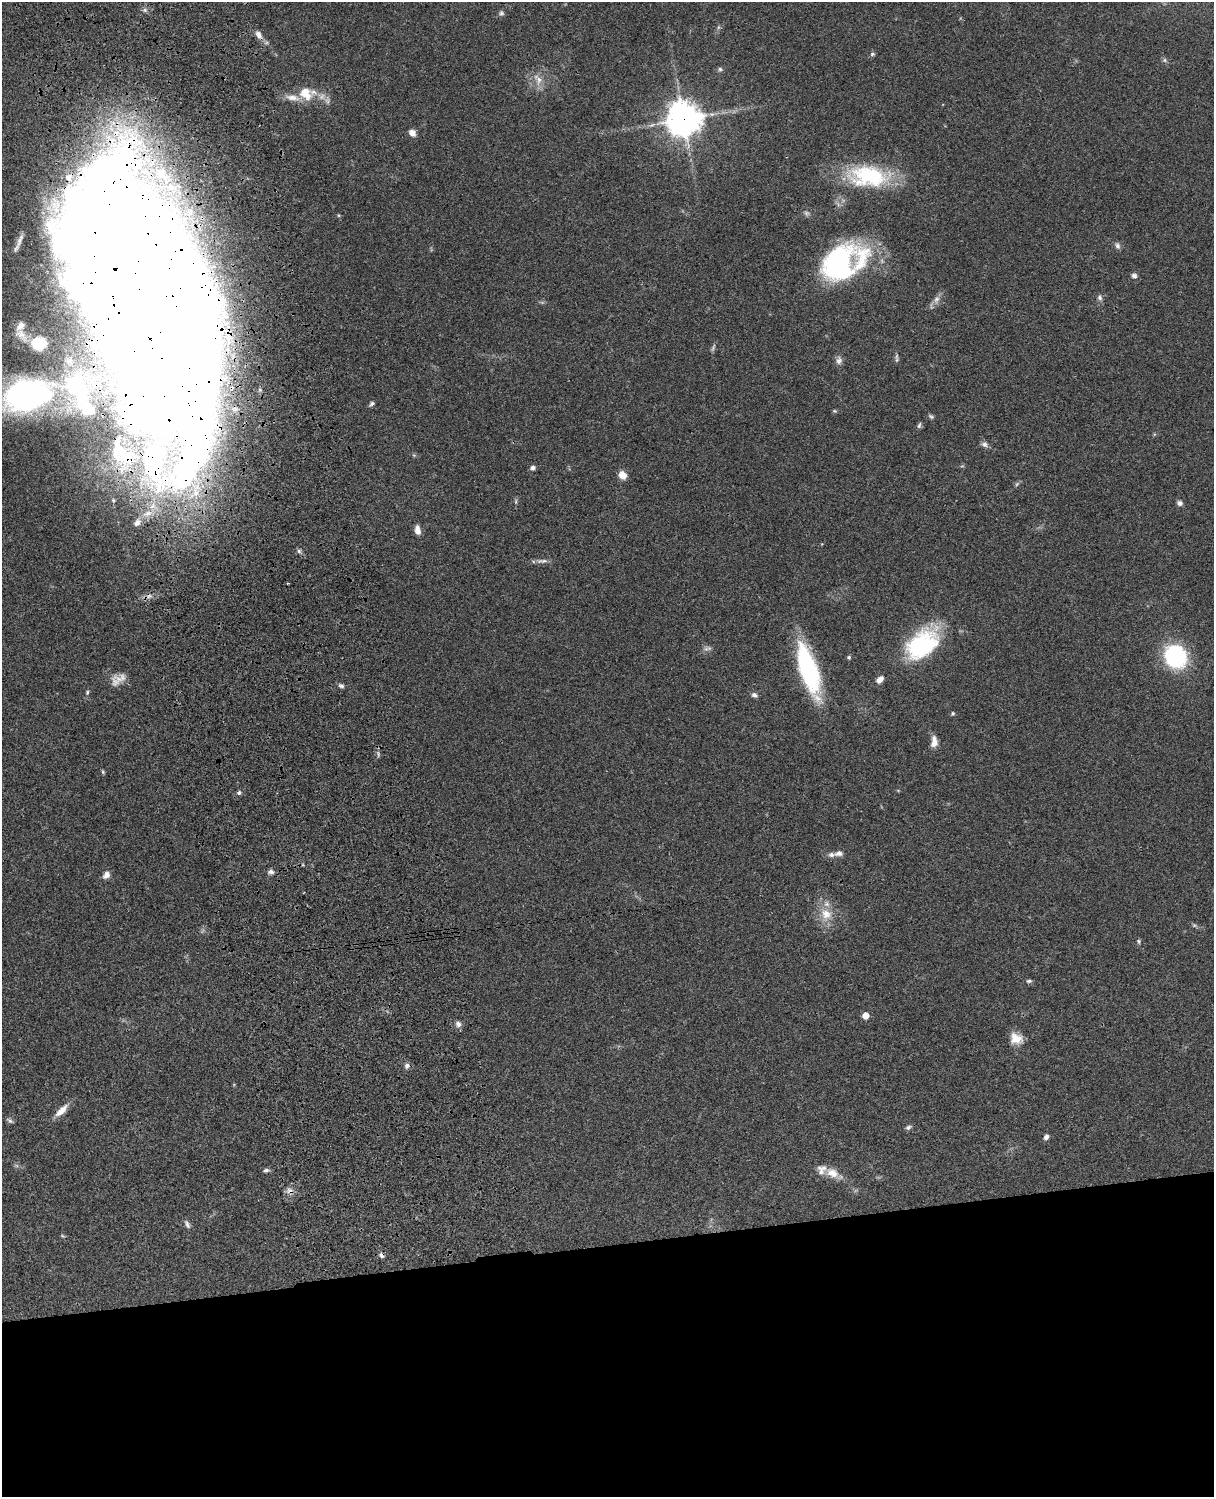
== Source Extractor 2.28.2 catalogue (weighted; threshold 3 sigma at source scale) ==
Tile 11 of 4 x 3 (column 3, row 3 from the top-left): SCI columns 2545-3756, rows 277-1771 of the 5086 x 4926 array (HDU 1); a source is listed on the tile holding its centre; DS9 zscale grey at full resolution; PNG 1216 x 1499 px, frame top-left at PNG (2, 2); no overlay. Shown black and unused: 17% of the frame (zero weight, under 3 of 4 exposures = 6% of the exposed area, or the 3 px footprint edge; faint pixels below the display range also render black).
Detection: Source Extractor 2.28.2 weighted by HDU 2 'WHT'; one run over the whole footprint, this tile lists its part. Background 0.0781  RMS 0.0059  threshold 0.0264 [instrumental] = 3 sigma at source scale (4.5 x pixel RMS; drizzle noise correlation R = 1.50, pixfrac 1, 0.05/0.05 arcsec/px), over >= 5 px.
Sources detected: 96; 2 too faint to see at this stretch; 7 inside a brighter object's white glare — not listed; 12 inside a brighter listed object's ellipse — not listed separately; the other 75 listed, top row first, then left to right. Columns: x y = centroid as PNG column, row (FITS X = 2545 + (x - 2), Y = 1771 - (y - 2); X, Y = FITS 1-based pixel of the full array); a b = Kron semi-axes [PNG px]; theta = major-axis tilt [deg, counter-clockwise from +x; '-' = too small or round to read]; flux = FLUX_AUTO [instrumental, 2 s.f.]
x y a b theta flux
501 13 7 6 - 1.3
258 35 11 7 -54 3.2
872 54 7 5 5 1
1165 60 6 4 -90 1.1
720 69 6 5 - 1.1
538 79 19 10 -58 6.3
306 94 19 15 -49 11
683 119 11 11 - 1100
412 133 8 7 - 3.7
868 176 53 26 -4 52
20 240 23 7 70 5
1117 246 10 6 -72 1.8
838 264 41 27 62 86
1134 276 7 7 - 1.9
217 297 16 7 -87 6.1
1100 298 7 6 - 1.6
936 299 10 7 51 2.8
149 322 246 71 -77 2500
21 334 28 13 -47 11
38 344 10 9 - 20
713 348 10 4 65 1.3
897 360 9 4 -90 1.2
839 361 11 8 88 2.5
75 385 31 21 57 23
27 395 42 27 16 210
372 404 7 5 42 1.3
84 407 25 14 -49 13
835 411 6 5 - 0.73
931 416 8 5 -36 1.1
919 425 9 5 76 1.2
985 444 10 7 -29 2
532 468 6 6 - 1.7
622 475 8 7 - 6.4
1017 484 7 5 46 1.1
113 500 6 5 - 1.2
516 501 6 4 72 0.88
1179 503 7 7 - 1.9
137 523 10 8 48 3.5
417 530 10 6 -81 4.5
299 551 6 6 - 1.3
542 561 17 5 2 2.6
922 644 43 27 40 55
707 648 12 6 14 2
1175 656 20 16 -51 73
849 657 4 4 - 1.1
808 669 50 15 -72 80
118 679 22 12 31 6.2
880 679 9 6 44 3.6
341 686 8 5 -19 1.4
87 692 6 4 70 0.87
754 695 8 6 -30 1.7
953 713 6 5 - 0.89
934 742 14 7 88 4.6
103 772 6 4 -46 0.75
239 793 5 5 - 1.4
839 853 12 7 9 2.8
271 872 7 5 0 1.9
106 875 9 7 51 3.4
826 914 18 16 -51 11
1139 941 6 5 - 0.97
1029 981 7 4 7 1.2
865 1015 5 5 - 8.4
458 1024 8 7 - 2.3
1016 1038 15 12 -29 8.1
407 1066 8 7 - 1.9
61 1111 19 8 44 6.3
10 1121 10 5 -33 1.3
908 1127 8 5 27 1.4
1046 1137 7 5 56 2
266 1170 8 5 8 1.4
832 1173 17 11 -26 7.9
290 1191 10 8 -25 3
187 1224 12 5 -61 1.9
62 1236 6 4 -20 0.66
381 1255 8 5 -58 1.5
Overlapping masked pixels (flux is a lower limit): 5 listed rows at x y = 683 119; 217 297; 149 322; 290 1191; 381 1255
Isophote crosses this tile's border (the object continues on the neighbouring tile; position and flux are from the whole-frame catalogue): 1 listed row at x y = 27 395